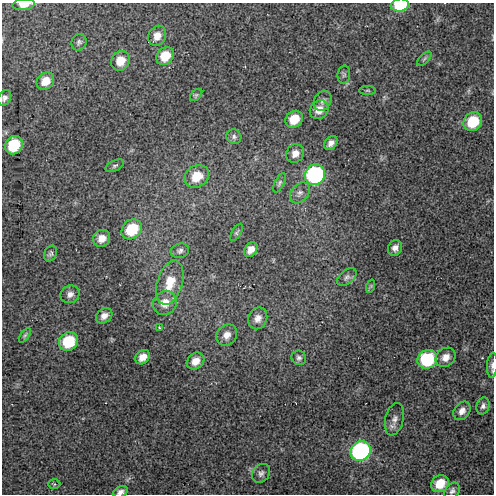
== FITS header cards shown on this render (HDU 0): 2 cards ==
NAXIS1  =                  492 / Axis length
NAXIS2  =                  492 / Axis length

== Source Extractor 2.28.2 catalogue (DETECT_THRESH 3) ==
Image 492 x 492 px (HDU 0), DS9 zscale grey, 1 PNG px = 1 image px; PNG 496 x 496 px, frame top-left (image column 1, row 492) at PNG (2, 3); each listed source drawn as its Kron ellipse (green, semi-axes under 4 px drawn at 4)
Background 39.5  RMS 1.7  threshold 5.22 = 3 sigma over >= 5 px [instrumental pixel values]
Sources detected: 58; all 58 listed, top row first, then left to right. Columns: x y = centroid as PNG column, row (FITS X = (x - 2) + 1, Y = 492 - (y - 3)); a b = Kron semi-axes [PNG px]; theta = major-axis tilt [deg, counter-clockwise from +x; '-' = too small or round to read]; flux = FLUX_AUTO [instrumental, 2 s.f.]
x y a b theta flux
24 5 11 5 6 1200
400 5 9 6 7 4800
157 36 10 8 60 1000
79 42 8 7 - 310
165 56 10 8 49 2100
424 59 9 4 45 230
120 61 10 9 - 1700
344 75 9 6 83 290
45 81 9 8 - 1400
367 90 8 4 0 200
196 95 7 4 44 200
5 98 8 6 64 380
323 101 10 8 62 510
319 110 10 8 48 1100
294 119 9 8 - 2300
473 122 10 8 47 4200
234 137 8 7 - 350
331 143 8 6 49 560
14 145 9 8 - 4600
295 153 9 8 - 790
115 166 10 5 24 270
315 175 10 9 - 19000
197 176 13 10 34 2600
279 183 10 4 63 280
300 193 12 8 50 530
132 229 11 9 43 4800
237 232 9 4 59 230
102 238 9 8 - 1100
395 248 8 7 - 570
251 250 8 6 52 810
180 251 9 7 17 370
51 254 8 6 65 300
347 277 11 7 40 430
170 283 23 12 73 2400
371 286 7 4 71 170
70 294 10 8 30 580
165 303 12 11 - 1400
104 316 9 7 37 680
258 318 11 9 67 780
159 327 3 2 - 88
25 335 8 4 54 220
227 335 11 9 47 820
68 341 10 8 41 4900
142 357 8 6 43 940
446 357 11 9 40 990
299 358 7 7 - 340
427 359 10 9 - 8100
196 361 9 7 40 990
492 365 12 5 86 460
483 406 8 6 74 380
462 411 10 7 53 700
394 419 16 9 76 730
361 451 10 9 - 24000
261 473 10 8 49 460
54 484 6 5 - 200
440 484 9 8 - 2100
452 491 9 6 52 390
120 492 7 5 26 460
At the frame edge (FLAGS 8, measured only in part): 4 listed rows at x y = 24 5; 400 5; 492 365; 120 492